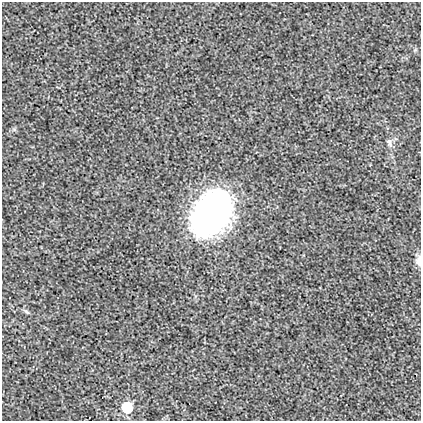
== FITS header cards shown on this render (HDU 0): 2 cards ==
NAXIS1  =                  419
NAXIS2  =                  419

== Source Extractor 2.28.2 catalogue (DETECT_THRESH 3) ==
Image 419 x 419 px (HDU 0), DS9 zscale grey, 1 PNG px = 1 image px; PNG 423 x 423 px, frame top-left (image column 1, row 419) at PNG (2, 2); no overlay
Background 0.00205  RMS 0.019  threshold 0.0561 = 3 sigma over >= 5 px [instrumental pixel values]
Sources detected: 5; all 5 listed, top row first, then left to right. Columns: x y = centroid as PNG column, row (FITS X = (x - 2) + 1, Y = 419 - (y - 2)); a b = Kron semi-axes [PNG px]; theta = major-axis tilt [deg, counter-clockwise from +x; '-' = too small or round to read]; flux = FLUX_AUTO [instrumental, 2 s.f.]
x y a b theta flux
389 142 13 7 -72 5.6
212 211 45 30 55 430
419 261 12 6 87 8.1
27 312 8 4 -31 2.3
127 407 7 7 - 58
At the frame edge (FLAGS 8, measured only in part): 1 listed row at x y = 419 261